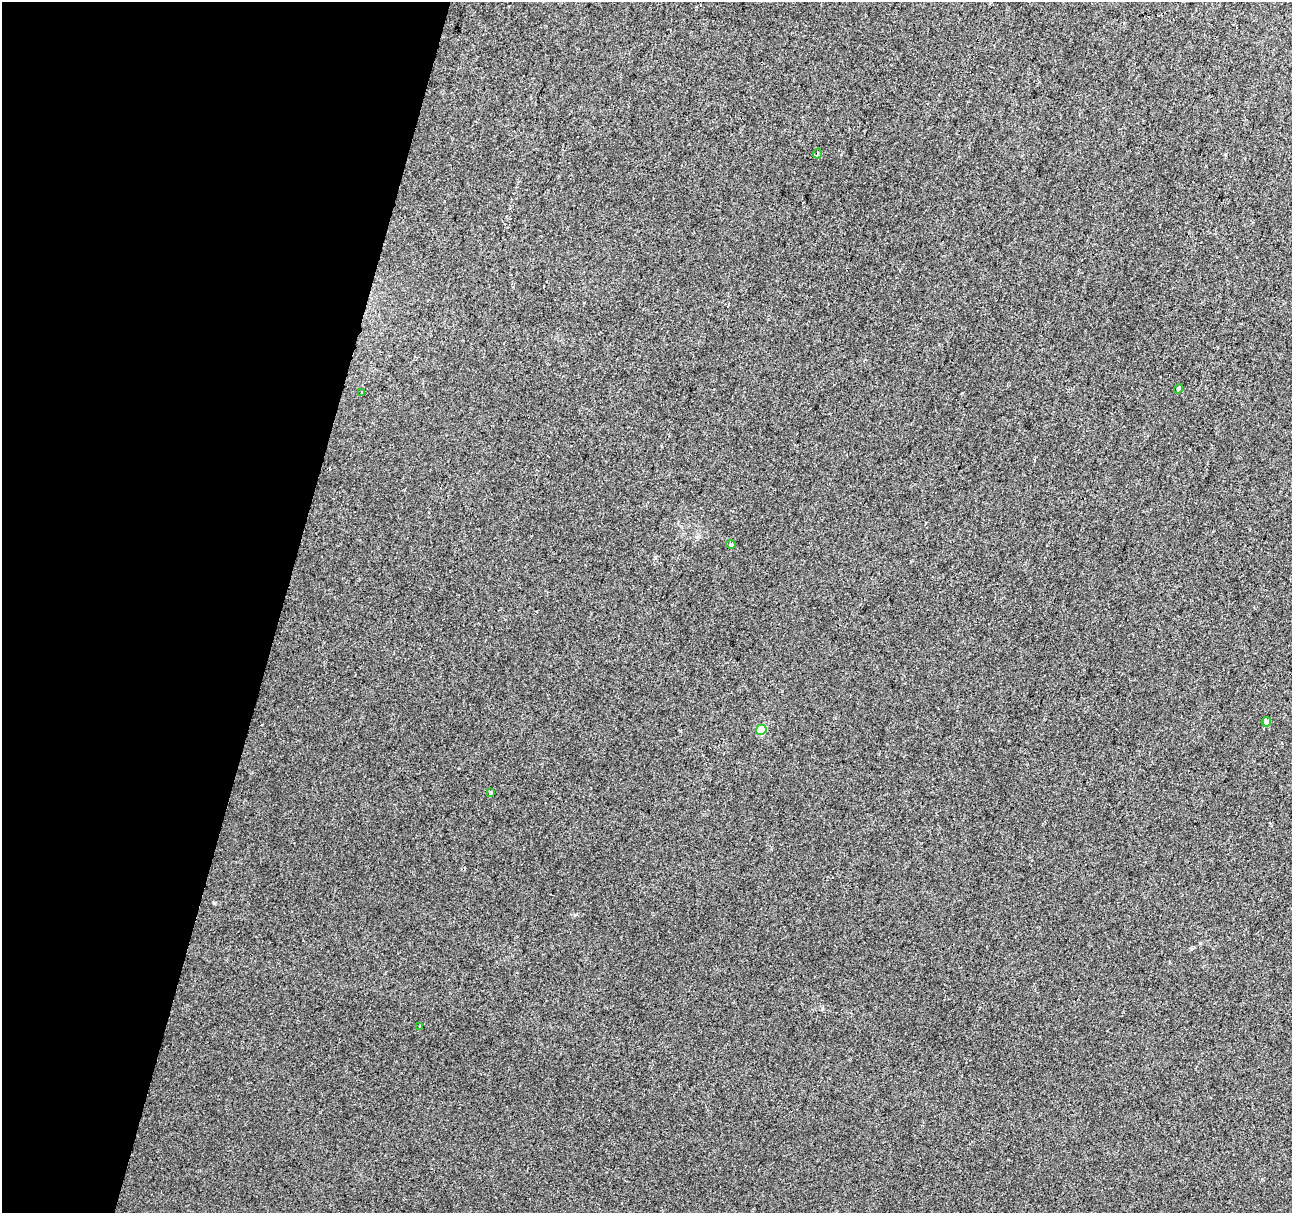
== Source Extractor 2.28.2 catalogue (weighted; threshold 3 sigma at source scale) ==
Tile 9 of 4 x 4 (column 1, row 3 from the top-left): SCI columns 6-1295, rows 1493-2703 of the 5164 x 5344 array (HDU 1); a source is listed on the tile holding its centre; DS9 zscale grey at full resolution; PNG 1294 x 1215 px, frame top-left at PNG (2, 2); each listed source drawn as its Kron ellipse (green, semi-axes under 4 px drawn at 4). Shown black and unused: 22% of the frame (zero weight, under 2 of 3 exposures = <1% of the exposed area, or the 3 px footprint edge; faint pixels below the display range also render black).
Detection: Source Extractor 2.28.2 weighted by HDU 2 'WHT'; one run over the whole footprint, this tile lists its part. Background 0.0107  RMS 0.0066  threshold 0.0296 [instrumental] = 3 sigma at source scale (4.5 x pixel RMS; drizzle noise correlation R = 1.50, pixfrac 1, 0.0396/0.0396 arcsec/px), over >= 5 px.
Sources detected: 8; all 8 listed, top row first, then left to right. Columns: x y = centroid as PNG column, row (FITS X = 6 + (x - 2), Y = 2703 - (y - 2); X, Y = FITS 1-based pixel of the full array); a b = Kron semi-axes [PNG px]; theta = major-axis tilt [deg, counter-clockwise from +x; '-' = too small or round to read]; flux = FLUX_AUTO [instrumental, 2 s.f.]
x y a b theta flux
817 153 5 3 - 0.85
1178 389 5 4 - 1.2
362 392 3 3 - 0.65
731 544 5 4 - 0.8
1266 722 5 4 - 3.5
761 730 5 5 - 25
491 793 3 3 - 1.9
420 1026 3 2 - 0.56